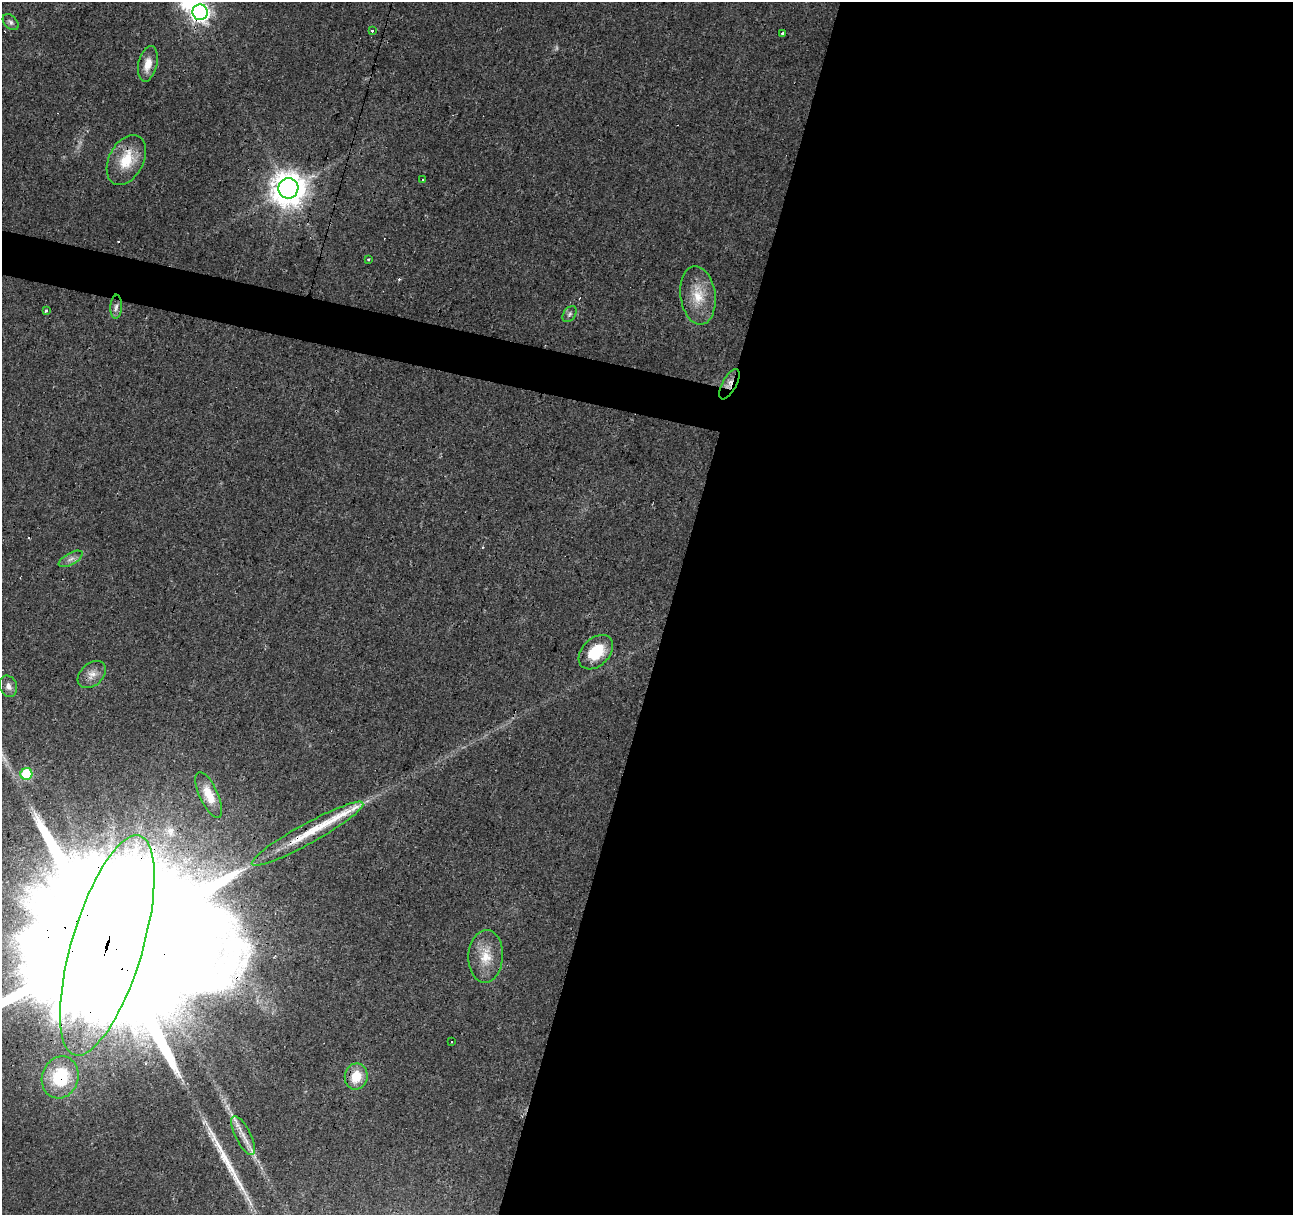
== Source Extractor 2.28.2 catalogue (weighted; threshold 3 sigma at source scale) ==
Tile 12 of 4 x 4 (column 4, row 3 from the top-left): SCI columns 3875-5165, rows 1430-2642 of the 5169 x 5349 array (HDU 1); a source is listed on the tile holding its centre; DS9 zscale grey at full resolution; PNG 1295 x 1217 px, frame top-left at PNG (2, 2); each listed source drawn as its Kron ellipse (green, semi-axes under 4 px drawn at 4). Shown black and unused: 50% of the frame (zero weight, under 3 of 4 exposures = <1% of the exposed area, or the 3 px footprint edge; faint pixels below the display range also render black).
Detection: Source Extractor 2.28.2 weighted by HDU 2 'WHT'; one run over the whole footprint, this tile lists its part. Background 0.0242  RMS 0.0031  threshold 0.0138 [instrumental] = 3 sigma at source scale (4.5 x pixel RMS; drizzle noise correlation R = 1.50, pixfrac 1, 0.0396/0.0396 arcsec/px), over >= 5 px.
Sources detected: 38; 1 too faint to see at this stretch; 1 inside a brighter object's white glare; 5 cosmic-ray / hot-pixel residue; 2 long thin detections or spike segments (spike, bleed or trail) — neither listed nor drawn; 2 inside a brighter listed object's ellipse — not listed separately; the other 27 listed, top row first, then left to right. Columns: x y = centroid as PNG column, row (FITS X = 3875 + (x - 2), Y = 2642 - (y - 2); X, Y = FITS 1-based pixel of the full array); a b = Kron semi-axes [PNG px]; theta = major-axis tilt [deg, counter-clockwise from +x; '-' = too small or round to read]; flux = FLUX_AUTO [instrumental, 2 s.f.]
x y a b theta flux
200 12 8 7 - 130
11 22 9 6 -45 0.93
372 30 4 3 - 0.62
782 34 3 3 - 0.84
148 64 18 9 77 3.7
126 160 27 17 62 9.1
423 180 3 3 - 0.37
288 188 10 10 - 600
369 259 3 3 - 0.57
698 295 29 17 -82 8.3
116 307 12 6 87 1.4
46 311 3 3 - 0.79
570 314 9 6 53 0.86
729 384 17 7 61 2.1
71 559 13 5 29 1.5
596 652 20 13 45 10
92 675 16 11 43 2.7
8 686 11 8 -69 1.7
26 774 6 6 - 20
209 795 24 9 -65 5.1
307 834 63 10 29 11
107 945 114 35 73 73000
486 956 26 17 87 7.3
452 1041 3 3 - 1.9
356 1076 13 11 79 6.6
60 1077 21 18 71 14
243 1136 21 7 -63 3.6
Overlapping masked pixels (flux is a lower limit): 7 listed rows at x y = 200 12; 288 188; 729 384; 307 834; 107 945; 60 1077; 243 1136
Isophote crosses this tile's border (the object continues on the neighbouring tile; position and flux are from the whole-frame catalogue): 1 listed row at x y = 107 945